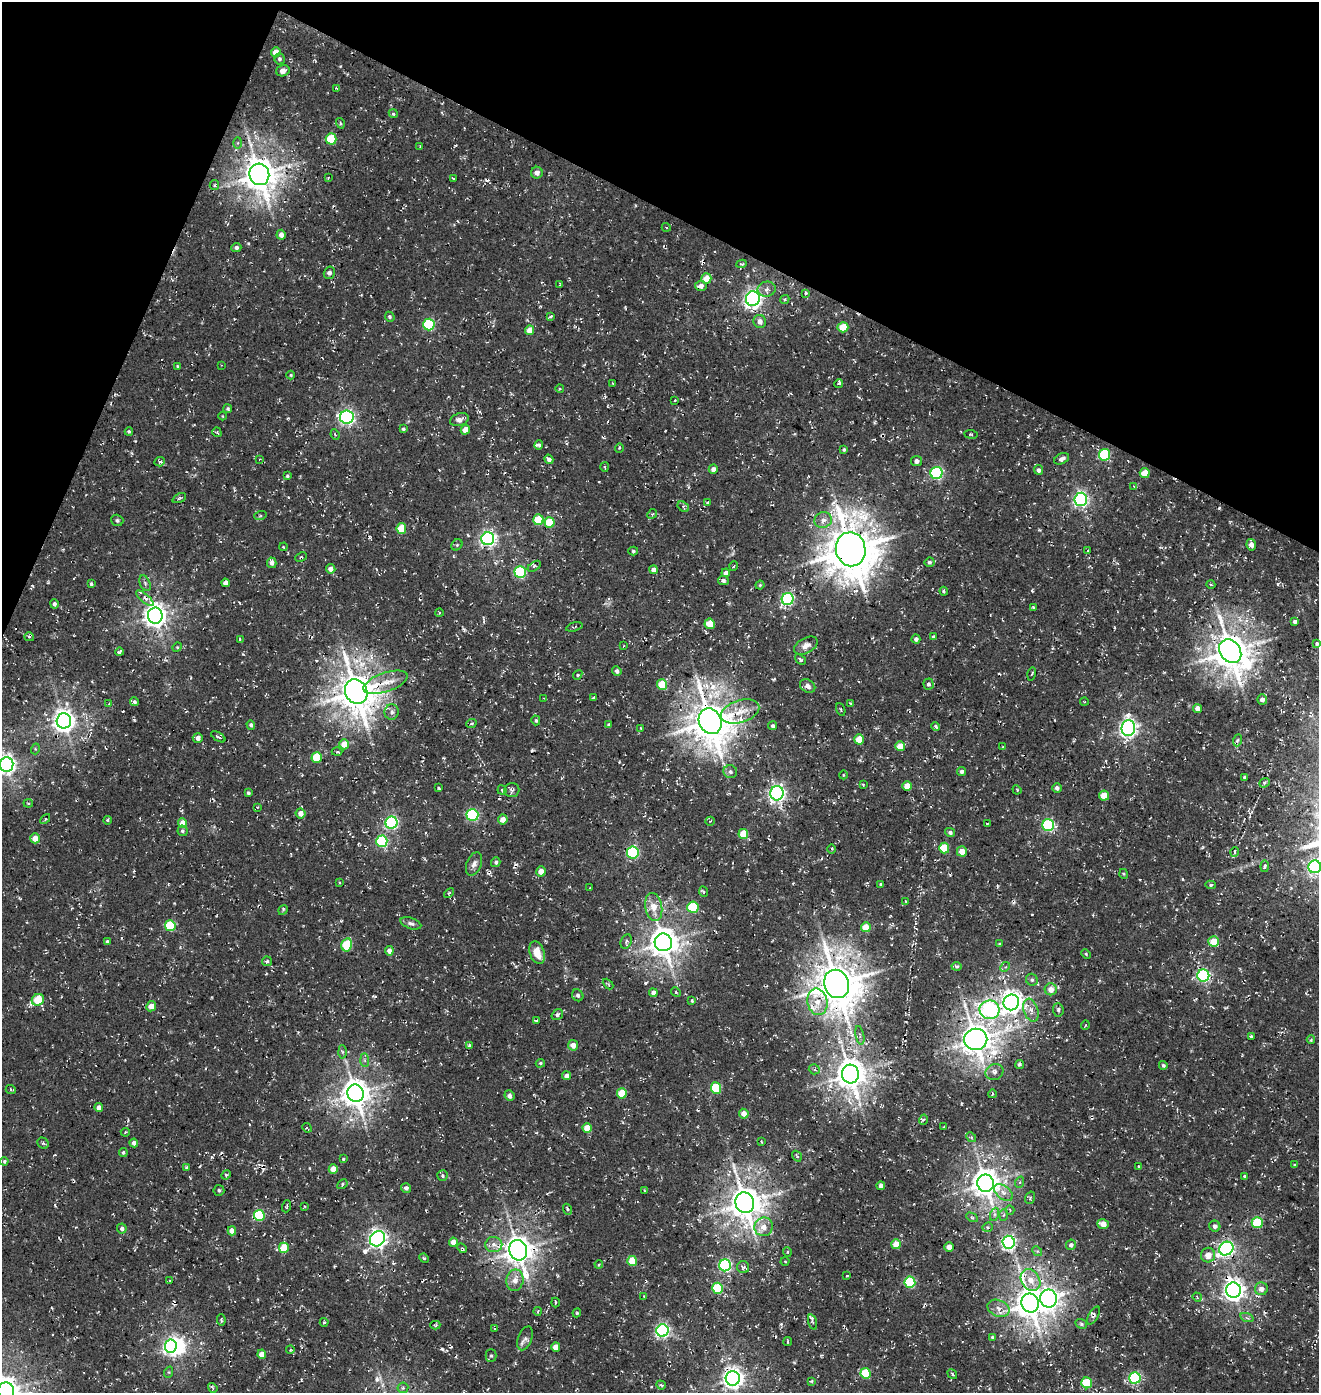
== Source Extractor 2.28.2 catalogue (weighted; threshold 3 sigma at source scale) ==
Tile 2 of 4 x 4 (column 2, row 1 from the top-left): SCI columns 1651-2967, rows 4294-5684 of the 5867 x 5812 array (HDU 1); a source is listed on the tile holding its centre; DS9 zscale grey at full resolution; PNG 1321 x 1395 px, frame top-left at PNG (2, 2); each listed source drawn as its Kron ellipse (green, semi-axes under 4 px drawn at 4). Shown black and unused: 21% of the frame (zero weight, under 3 of 4 exposures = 8% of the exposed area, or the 3 px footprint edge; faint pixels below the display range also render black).
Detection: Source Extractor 2.28.2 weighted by HDU 2 'WHT'; one run over the whole footprint, this tile lists its part. Background 0.00286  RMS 0.0023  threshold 0.0102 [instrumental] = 3 sigma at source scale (4.5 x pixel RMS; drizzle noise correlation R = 1.50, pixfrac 1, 0.0396/0.0396 arcsec/px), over >= 5 px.
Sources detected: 391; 1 too faint to see at this stretch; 1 inside a brighter object's white glare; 8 cosmic-ray / hot-pixel residue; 2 long thin detections or spike segments (spike, bleed or trail) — neither listed nor drawn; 1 inside a brighter listed object's ellipse — not listed separately; the other 378 listed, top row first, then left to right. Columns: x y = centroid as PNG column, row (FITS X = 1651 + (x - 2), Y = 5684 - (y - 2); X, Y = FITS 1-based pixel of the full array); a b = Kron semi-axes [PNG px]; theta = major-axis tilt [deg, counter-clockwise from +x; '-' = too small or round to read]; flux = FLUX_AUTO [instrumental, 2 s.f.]
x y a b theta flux
276 52 5 4 - 2.3
279 59 5 5 - 0.46
283 71 7 5 16 1.5
336 88 3 3 - 0.2
393 114 5 4 - 0.38
340 123 5 3 - 0.3
331 139 5 5 - 9.2
238 143 6 4 88 0.31
420 146 2 2 - 0.15
537 173 6 6 - 1.1
259 174 11 10 - 450
328 178 3 2 - 0.22
453 178 3 2 - 0.15
214 185 5 4 - 0.36
666 227 4 3 - 0.18
281 235 5 4 - 1.1
236 247 5 4 - 0.59
741 264 5 4 - 0.39
329 273 6 5 - 0.8
706 279 5 5 - 3.1
560 285 3 2 - 0.26
701 286 6 5 - 1.3
767 289 9 7 11 1.2
806 293 3 3 - 0.38
753 299 7 7 - 97
785 299 5 4 - 0.46
551 316 3 3 - 0.47
390 317 5 4 - 0.41
760 321 6 6 - 1.3
429 325 6 5 - 20
843 327 5 5 - 4.9
530 330 5 4 - 2.6
222 365 2 2 - 0.19
177 366 3 2 - 0.25
291 375 4 4 - 0.26
613 384 4 2 - 0.16
839 384 4 3 - 0.27
560 389 4 3 - 0.22
675 400 3 2 - 0.17
228 409 4 4 - 0.39
223 416 4 3 - 0.18
347 417 7 6 - 60
459 420 9 6 18 1.2
403 429 4 3 - 0.42
465 430 5 4 - 2.7
129 431 4 3 - 0.31
217 432 5 3 - 0.24
971 434 6 3 -7 0.25
335 435 5 3 - 0.31
539 445 5 4 - 0.49
619 448 5 4 - 0.35
844 450 3 3 - 0.33
1104 455 6 5 - 17
260 459 4 2 - 0.14
549 459 5 4 - 0.75
1062 459 8 5 26 1.1
916 461 5 5 - 0.87
160 462 5 4 - 0.44
605 467 5 3 - 0.35
713 469 5 4 - 1
1038 470 5 4 - 0.72
936 473 6 6 - 36
1145 473 5 5 - 4.2
287 476 3 3 - 0.32
1134 486 4 3 - 0.22
179 498 7 4 26 0.41
1081 499 6 6 - 60
708 502 4 3 - 0.2
683 507 6 4 -34 0.4
652 514 5 4 - 0.32
260 516 6 4 18 0.31
117 520 6 5 - 0.53
538 520 5 5 - 7.5
823 520 9 7 18 1.5
549 522 5 5 - 7
401 528 5 4 - 5.4
488 539 6 6 - 67
457 545 6 5 - 0.35
1251 545 6 4 -78 1.5
284 547 4 3 - 0.18
851 549 17 15 -82 930
633 551 5 4 - 0.37
1088 551 3 2 - 0.21
301 557 6 2 27 0.27
929 562 5 5 - 0.53
272 563 5 4 - 0.9
534 566 7 3 34 0.35
734 566 5 3 - 0.22
331 569 5 4 - 1.3
653 570 4 4 - 1.1
520 572 6 6 - 23
726 573 4 4 - 1
723 580 5 4 - 0.65
145 583 8 5 -68 0.59
225 583 4 4 - 1.3
91 584 3 3 - 0.35
760 585 4 4 - 0.28
1211 585 4 3 - 0.26
944 591 4 2 - 0.4
145 598 11 4 -41 0.86
788 599 6 6 - 35
54 604 5 4 - 0.61
1033 607 3 3 - 0.27
439 613 4 3 - 0.22
155 616 8 7 - 180
1295 621 4 3 - 0.54
710 624 5 5 - 4.6
574 627 8 3 15 0.29
29 637 5 4 - 0.47
933 637 4 4 - 0.51
240 639 3 3 - 0.23
916 639 4 4 - 0.7
1317 643 4 4 - 0.43
623 646 4 2 - 0.17
806 646 13 7 29 1.4
177 647 5 4 - 0.29
1230 651 13 10 -54 530
119 652 4 3 - 0.61
800 659 6 3 -41 0.45
617 671 5 4 - 0.75
1032 674 6 3 76 0.24
578 675 5 3 - 0.34
385 682 23 9 19 3.4
928 684 5 5 - 0.62
662 685 5 5 - 6.5
808 686 8 6 -34 0.94
356 692 13 11 -62 610
593 698 3 2 - 0.34
544 699 4 2 - 0.19
1262 700 5 5 - 0.79
1084 701 4 2 - 0.15
134 702 4 4 - 0.46
109 703 3 3 - 0.22
850 703 4 3 - 0.21
1197 708 5 4 - 1.5
841 709 7 2 -68 0.22
392 712 8 7 - 0.8
740 712 20 11 17 4.1
536 720 5 4 - 0.37
64 721 7 7 - 170
710 721 13 11 -64 680
471 724 5 3 - 0.27
251 725 5 4 - 0.54
609 725 4 4 - 0.39
773 726 4 4 - 0.46
936 726 4 3 - 0.51
641 728 3 2 - 0.18
1128 728 8 7 - 89
218 737 8 3 -32 0.45
198 738 5 4 - 1.1
859 739 5 5 - 4.3
1238 740 6 4 69 0.36
344 744 5 4 - 3.7
900 746 5 4 - 3.3
1003 747 3 2 - 0.22
35 749 5 3 - 0.25
337 752 5 3 - 0.32
317 757 5 5 - 8.8
6 764 7 7 - 120
961 771 4 4 - 0.69
730 772 7 6 - 0.77
843 775 4 3 - 0.19
1244 777 3 3 - 0.28
1264 783 5 4 - 0.36
863 784 4 3 - 0.25
907 786 5 4 - 2.8
438 788 4 3 - 0.3
1057 788 5 4 - 0.75
502 790 4 4 - 0.28
512 790 7 7 - 0.66
1017 790 5 3 - 0.27
248 793 3 3 - 0.41
777 793 7 6 - 80
1104 796 5 5 - 3.3
28 803 4 4 - 0.33
257 807 3 3 - 0.19
301 813 5 5 - 1.7
472 815 6 6 - 26
45 819 6 4 46 0.31
503 819 5 5 - 1.8
108 820 4 3 - 0.27
710 821 5 2 - 0.18
183 823 5 4 - 2.5
391 823 6 6 - 40
987 824 3 2 - 0.18
1048 825 6 6 - 27
182 831 5 5 - 0.49
950 832 5 4 - 0.64
743 834 5 5 - 5.3
35 838 5 5 - 2.5
382 841 6 5 - 20
944 848 5 5 - 7.7
831 849 4 3 - 0.32
962 851 5 5 - 2.4
633 852 6 6 - 26
1235 852 5 3 - 0.37
496 862 5 4 - 0.47
474 864 12 7 67 1.1
1265 866 6 4 83 0.55
1315 867 6 6 - 53
541 871 5 5 - 1.9
1124 874 5 3 - 0.23
339 882 3 2 - 0.26
881 884 4 3 - 0.43
1211 885 5 4 - 0.41
590 888 3 2 - 0.15
704 892 5 3 - 0.27
449 893 6 3 44 0.32
905 901 4 2 - 0.16
654 907 14 8 -79 3.3
693 907 6 5 - 9.6
283 910 5 4 - 0.3
411 923 11 5 -19 0.71
170 926 5 5 - 12
866 927 5 5 - 4.1
107 941 4 3 - 0.38
626 941 7 5 66 0.63
1214 941 5 5 - 4.1
663 942 9 8 - 330
999 944 4 4 - 0.25
347 945 6 5 - 10
389 951 5 4 - 1.4
537 953 12 7 -72 3.5
1086 954 5 3 - 0.25
267 961 5 5 - 0.37
956 966 5 4 - 0.46
1005 967 5 4 - 0.31
1203 975 6 6 - 38
1032 980 6 5 - 0.55
608 984 6 3 -45 0.27
837 984 14 12 -70 790
1051 989 6 6 - 2
676 992 5 4 - 0.28
653 993 4 4 - 1.3
578 995 6 5 - 0.63
38 1000 6 5 - 8.2
692 1001 3 3 - 0.27
817 1002 13 10 -79 3.4
1011 1002 8 7 - 180
151 1006 5 5 - 2.4
990 1010 10 9 - 43
1031 1010 12 7 -71 1.5
1058 1010 6 5 - 0.55
557 1015 6 5 - 0.55
536 1020 4 2 - 0.23
1085 1025 4 3 - 0.21
860 1035 9 3 -79 0.41
1251 1036 3 2 - 0.34
976 1039 12 10 1 390
1311 1040 4 3 - 0.34
573 1045 5 5 - 1.8
469 1046 3 3 - 0.31
342 1052 6 4 -88 0.43
365 1060 7 4 -88 0.48
540 1063 5 4 - 0.29
1020 1064 4 3 - 0.48
1163 1065 4 4 - 0.46
814 1069 5 5 - 0.44
994 1072 9 7 29 0.99
850 1074 9 8 - 380
567 1076 4 4 - 1
716 1088 6 5 - 12
11 1090 5 3 - 0.26
355 1093 9 8 - 310
622 1093 5 5 - 6.8
992 1094 4 3 - 0.24
509 1096 5 5 - 1
99 1108 4 4 - 1.1
744 1114 5 4 - 2.1
923 1120 5 3 - 0.44
944 1127 3 2 - 0.18
307 1128 5 2 - 0.21
587 1128 5 4 - 4.6
125 1132 4 3 - 0.32
971 1137 5 4 - 0.34
761 1141 4 2 - 0.17
43 1143 6 5 - 0.42
134 1143 4 4 - 0.74
123 1152 4 4 - 0.39
797 1156 6 4 -56 0.43
343 1159 3 3 - 0.26
4 1161 4 4 - 0.33
1295 1165 4 3 - 0.23
1139 1166 3 3 - 0.2
187 1168 4 4 - 0.35
333 1169 4 4 - 2.8
226 1175 5 4 - 0.37
442 1176 5 5 - 0.41
1244 1176 3 3 - 0.33
1020 1182 6 4 72 0.29
985 1183 8 8 - 310
342 1184 5 4 - 0.34
881 1186 4 4 - 1.1
406 1188 5 4 - 0.6
219 1190 5 5 - 0.48
644 1190 4 3 - 0.25
1003 1193 11 6 -37 1.4
1030 1198 6 4 71 0.4
745 1203 10 9 - 450
287 1206 6 3 71 0.31
304 1206 4 2 - 0.2
567 1209 5 3 - 0.34
1010 1210 5 3 - 0.26
995 1214 7 4 71 0.51
259 1215 5 5 - 16
1004 1215 6 4 85 0.37
972 1217 6 4 -28 0.41
1257 1223 5 5 - 14
1103 1224 6 4 -19 3.1
1215 1226 6 5 - 0.87
764 1227 9 9 - 2.2
987 1227 5 4 - 0.44
122 1228 5 4 - 0.73
232 1231 4 4 - 1.9
377 1239 8 7 - 110
453 1242 4 4 - 2.4
1009 1242 6 6 - 58
896 1244 5 4 - 3.3
494 1245 8 7 - 1.4
1071 1245 5 5 - 0.68
949 1247 4 4 - 2.2
284 1248 5 5 - 5.7
462 1248 5 3 - 0.31
1226 1249 7 6 - 56
518 1250 10 9 - 310
1037 1251 5 4 - 0.3
787 1252 5 3 - 0.2
1208 1255 7 7 - 2.1
424 1258 5 4 - 0.3
632 1261 5 5 - 7
785 1261 4 3 - 0.18
599 1264 4 3 - 0.26
725 1265 6 6 - 35
743 1267 6 6 - 0.63
847 1276 3 2 - 0.17
170 1280 4 2 - 0.18
515 1280 11 8 80 2.1
1031 1280 12 9 -57 2.9
910 1282 5 5 - 16
718 1288 5 5 - 13
1261 1289 6 6 - 1.5
1233 1290 8 7 - 140
644 1296 3 2 - 0.19
1197 1297 5 3 - 0.24
1048 1299 9 8 - 120
555 1302 5 3 - 0.25
1030 1303 9 8 - 370
998 1308 11 8 -21 1.6
538 1311 4 3 - 0.25
577 1313 4 4 - 0.28
1093 1315 10 4 61 0.62
1247 1318 7 4 -19 0.39
221 1320 6 3 -84 0.34
324 1322 4 4 - 0.28
813 1322 8 3 -73 0.41
1081 1324 6 4 -22 0.36
435 1325 5 4 - 0.3
495 1329 3 2 - 0.21
662 1331 6 6 - 50
992 1337 4 4 - 0.31
525 1338 12 7 70 0.98
788 1341 4 2 - 0.24
171 1346 7 6 - 68
556 1347 4 4 - 3.3
290 1350 4 3 - 0.22
262 1354 4 4 - 2.4
491 1356 6 5 - 0.48
169 1372 6 3 72 0.25
866 1373 5 5 - 9.8
952 1374 5 3 - 0.27
733 1378 7 7 - 150
1135 1378 6 5 - 25
811 1381 4 4 - 0.25
1087 1383 5 5 - 7.1
661 1385 5 4 - 0.41
213 1388 5 4 - 0.36
403 1388 5 5 - 0.46
6 1391 8 8 - 300
Overlapping masked pixels (flux is a lower limit): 6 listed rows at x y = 851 549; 356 692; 64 721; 976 1039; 1233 1290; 1093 1315
Isophote crosses this tile's border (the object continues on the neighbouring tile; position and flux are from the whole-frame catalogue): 3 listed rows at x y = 6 764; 1315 867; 6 1391
Unlisted compact peaks at least as high as the median listed source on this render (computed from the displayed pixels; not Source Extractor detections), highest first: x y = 442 1349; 134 720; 377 1379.